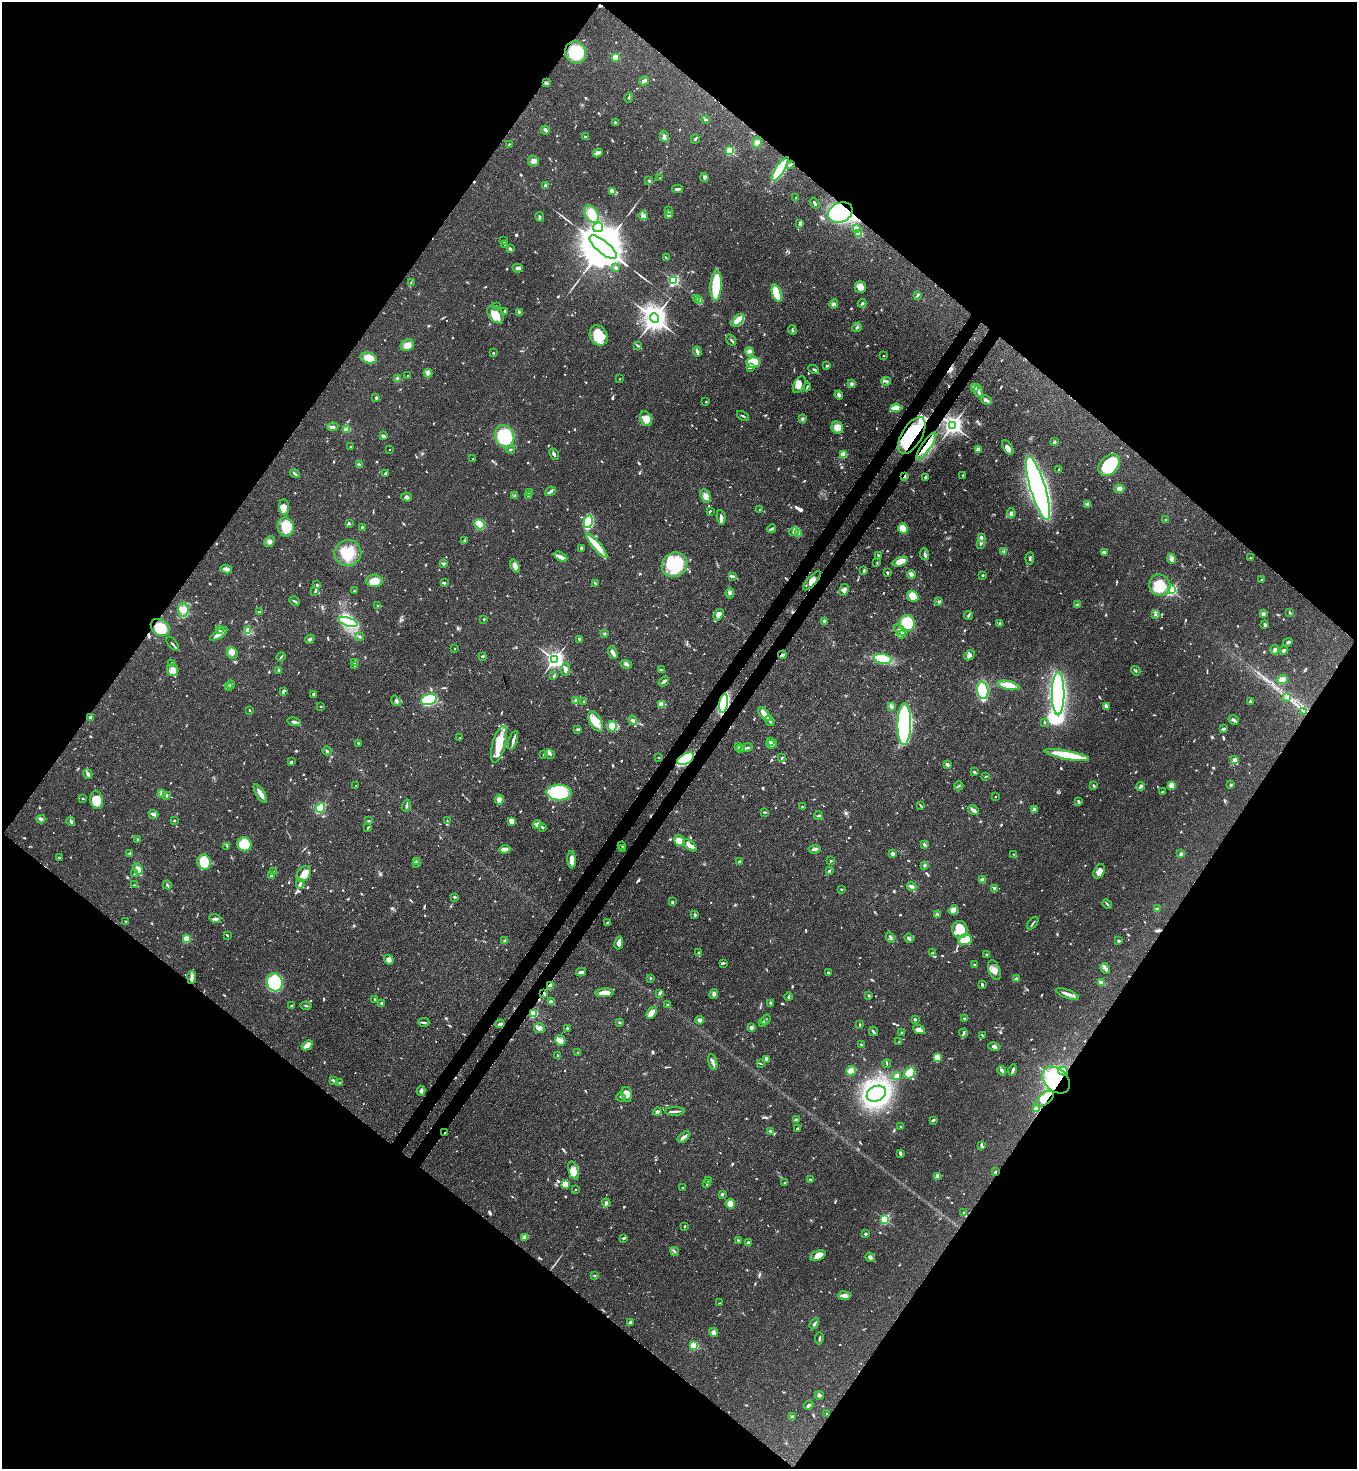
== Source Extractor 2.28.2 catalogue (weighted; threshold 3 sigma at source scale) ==
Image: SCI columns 226-5642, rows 59-5925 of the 6007 x 5985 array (HDU 1 of 3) = the unmasked area's bounding box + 8 px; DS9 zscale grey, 4 x 4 block average (1 PNG px = mean of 4 x 4 image px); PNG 1359 x 1471 px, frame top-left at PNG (2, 2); each listed source drawn as its Kron ellipse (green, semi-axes under 4 px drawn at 4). Shown black and unused: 51% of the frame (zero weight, under 3 of 4 exposures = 7% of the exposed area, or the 3 px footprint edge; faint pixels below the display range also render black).
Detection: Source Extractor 2.28.2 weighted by HDU 2 'WHT'. Background 0.0745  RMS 0.0039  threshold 0.0175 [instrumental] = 3 sigma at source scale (4.5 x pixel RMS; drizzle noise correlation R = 1.50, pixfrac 1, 0.05/0.05 arcsec/px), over >= 5 px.
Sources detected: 1064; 5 too faint to see at this stretch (4 x 4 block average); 6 inside a brighter object's white glare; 11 cosmic-ray / hot-pixel residue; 1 long thin detection or spike segment (spike, bleed or trail) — neither listed nor drawn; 22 coinciding with a brighter row at this scale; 59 inside a brighter listed object's ellipse — not listed separately; of the other 960, all 500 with FLUX_AUTO >= 2.05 (the completeness limit of this list) listed and drawn (460 fainter detections not listed), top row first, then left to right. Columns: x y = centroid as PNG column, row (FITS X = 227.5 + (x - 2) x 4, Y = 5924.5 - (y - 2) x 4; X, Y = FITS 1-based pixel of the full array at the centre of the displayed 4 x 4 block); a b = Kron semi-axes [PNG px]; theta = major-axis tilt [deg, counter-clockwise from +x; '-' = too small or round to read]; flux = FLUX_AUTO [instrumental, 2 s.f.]
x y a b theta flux
576 52 11 10 - 95
615 57 2 2 - 110
644 81 5 3 - 8.9
546 83 4 3 - 4.2
629 97 5 2 - 3.6
705 119 3 2 - 6.9
615 123 3 3 - 3.3
545 130 4 2 - 6.1
664 136 5 3 - 5.9
585 137 3 2 - 4.7
695 139 4 2 - 4.4
757 142 6 4 60 7.6
509 144 2 2 - 2.1
730 151 2 2 - 190
598 153 5 2 - 12
533 161 5 5 - 9.3
791 164 4 2 - 3.5
780 169 14 4 57 100
704 177 4 3 - 4.6
660 178 3 2 - 2.2
649 180 3 2 - 3
546 185 2 2 - 28
677 189 5 2 - 6.5
613 191 4 3 - 18
796 198 2 2 - 7
815 203 6 2 -56 4.9
668 211 3 2 - 3
840 212 13 9 23 410
592 214 9 6 -54 35
669 214 3 3 - 23
643 216 4 2 - 4.3
540 217 5 2 - 3.4
800 224 3 2 - 4.1
598 227 5 5 - 12
856 228 4 3 - 4.7
859 233 2 2 - 110
504 241 2 2 - 2.9
505 245 3 2 - 2.4
603 247 17 6 -40 24000
510 249 4 2 - 3.5
666 258 4 2 - 2.1
616 267 3 2 - 4.8
518 268 5 2 - 9.8
673 281 2 2 - 410
411 282 3 2 - 2.2
716 286 15 5 87 110
860 287 6 5 - 17
777 293 9 4 -72 130
917 295 4 2 - 5.3
696 299 3 2 - 2.5
700 301 4 2 - 18
862 303 4 2 - 3.9
834 304 5 3 - 4.7
497 306 2 2 - 2.4
504 311 4 2 - 3.5
519 312 2 2 - 2.8
495 315 10 6 -52 36
654 318 5 4 - 2900
738 320 8 4 44 29
857 327 5 2 - 4.1
792 330 5 2 - 2.9
599 336 11 8 -61 61
731 340 6 2 -55 2.6
407 345 7 5 29 20
637 345 3 2 - 2.1
750 351 4 2 - 4.5
697 352 5 2 - 8.8
493 353 3 2 - 2.1
884 355 2 2 - 2.5
369 358 8 5 -13 29
753 362 7 5 1 58
827 366 2 2 - 5.1
750 368 2 2 - 2.3
814 369 5 2 - 3.7
428 373 4 3 - 13
407 376 2 2 - 3.1
398 379 2 2 - 37
620 379 2 2 - 2.9
886 381 4 3 - 5
851 384 4 3 - 4.1
799 385 9 5 60 16
807 387 4 2 - 2.9
975 387 3 3 - 10
978 391 6 2 -80 5.6
839 395 4 2 - 13
376 398 3 2 - 2.8
986 400 6 3 -30 5.9
706 402 2 2 - 5
896 408 5 3 - 37
743 416 6 2 -28 3.5
646 419 8 5 -64 17
803 419 4 3 - 3.2
953 425 3 3 - 1400
333 427 6 3 9 7.3
837 427 6 5 - 24
346 429 3 2 - 15
912 435 20 10 59 130
383 436 4 3 - 5
505 436 11 9 -66 110
1054 442 4 2 - 4
926 446 16 4 55 30
350 447 2 2 - 3.1
1008 447 8 4 -57 13
389 449 2 2 - 2.7
511 449 4 2 - 2.4
978 449 2 2 - 50
554 454 6 2 -62 5.6
844 454 2 2 - 89
473 459 2 2 - 2.7
359 465 3 2 - 2.6
1109 465 12 9 45 110
1059 470 3 2 - 3.1
385 473 4 2 - 3.9
295 474 5 2 - 3.7
963 475 3 2 - 2.4
905 476 3 2 - 3.9
926 477 3 3 - 4.4
1038 488 33 7 -73 1800
1119 489 5 3 - 12
551 491 6 3 30 6.4
529 492 4 2 - 2.9
528 495 2 2 - 9.1
515 496 4 3 - 3.9
706 496 7 5 -67 11
406 497 5 3 - 6.2
1088 504 3 3 - 3.9
284 507 8 5 -87 19
759 509 2 2 - 2.4
710 511 2 2 - 2.1
1011 513 4 3 - 4.4
721 517 7 3 -81 6.6
1166 520 2 2 - 2.4
588 522 6 4 78 150
349 523 4 2 - 2.1
479 524 5 4 - 100
286 527 9 8 - 55
362 527 3 2 - 2.8
772 529 4 3 - 3.8
903 529 5 4 - 31
794 532 5 4 - 7.2
799 533 3 2 - 2.8
981 538 2 2 - 23
464 541 3 2 - 2.6
269 542 6 4 46 9.1
980 544 2 2 - 3.7
597 546 16 4 -50 44
581 549 4 2 - 6.6
1004 552 4 2 - 3.9
1104 552 4 3 - 7.3
348 553 13 13 - 56
924 554 6 3 -83 7.2
879 556 3 3 - 5
561 557 7 3 -30 8.3
1030 558 6 2 84 3.4
1251 558 2 2 - 2.1
1172 559 5 3 - 6.6
900 562 8 4 20 23
877 563 3 2 - 2.2
443 564 3 2 - 2.8
674 565 13 12 - 180
515 566 7 3 -69 17
226 569 6 3 -15 11
864 571 4 2 - 3.8
887 572 2 2 - 3.7
911 575 4 3 - 11
983 575 2 2 - 2.6
732 576 4 2 - 7.4
1262 579 2 2 - 2.7
374 581 8 6 1 30
812 581 12 4 49 15
444 583 3 2 - 3.1
595 583 4 2 - 3.2
317 585 3 2 - 5.4
1160 585 11 10 - 71
844 590 6 4 59 10
1171 590 2 2 - 480
315 591 3 2 - 2.1
354 591 2 2 - 2.4
730 593 5 3 - 5.9
913 597 6 5 - 31
295 601 5 2 - 3.5
939 601 2 2 - 13
378 605 3 2 - 2.2
1077 605 4 2 - 2.9
183 610 7 5 83 17
259 612 4 2 - 2.5
1290 612 4 2 - 3.1
1263 614 4 4 - 4.4
718 615 6 4 55 13
968 615 5 2 - 3.1
1155 615 3 2 - 2.2
484 619 2 2 - 3.4
824 621 3 3 - 3.7
348 622 10 4 -17 240
907 623 8 7 - 97
1000 623 4 3 - 4
1265 625 3 2 - 5.8
160 627 10 7 -37 57
219 630 3 2 - 2.6
900 630 7 2 -35 5.4
248 631 4 3 - 6.6
219 634 10 3 35 19
604 634 3 3 - 2.5
902 634 4 2 - 4.6
360 637 3 2 - 2.6
309 639 5 3 - 4.7
579 639 3 2 - 4.6
1288 642 5 3 - 4.6
173 644 8 2 -52 4.5
455 649 2 2 - 3.2
1275 650 5 4 - 8
1284 650 4 3 - 3.8
232 653 6 5 - 9.6
613 653 6 2 -67 13
782 655 4 2 - 6.4
970 655 6 3 42 5.6
483 656 3 2 - 3.1
281 657 5 2 - 2.7
555 659 3 3 - 1200
883 659 9 5 -11 95
171 663 2 2 - 2.6
355 663 2 2 - 2.7
626 664 6 3 -23 4.9
354 666 3 2 - 2.8
565 669 7 4 84 8.1
173 670 6 5 - 14
279 670 2 2 - 17
661 670 4 2 - 2.9
1136 671 5 2 - 3
554 676 3 2 - 3.4
1282 680 5 3 - 23
664 681 5 3 - 5.1
231 684 4 2 - 4.1
1008 685 11 4 -12 39
228 686 3 2 - 4.7
983 690 9 5 -82 230
283 691 3 2 - 2.8
314 694 2 2 - 5.9
1058 694 21 6 90 540
1287 698 3 2 - 2.3
429 699 8 5 16 300
576 700 3 2 - 5.8
396 701 5 3 - 4.6
584 701 3 2 - 2.1
1250 701 3 2 - 4.4
724 703 10 4 81 250
661 704 2 2 - 75
321 706 2 2 - 2.4
891 706 3 2 - 8.9
1106 706 3 2 - 10
249 710 2 2 - 2.6
1304 711 4 3 - 4.2
764 714 8 3 -50 32
90 717 3 2 - 4.9
633 720 4 2 - 3.8
1234 720 6 3 -30 4.9
770 721 5 2 - 4.9
294 722 6 3 -15 6
596 722 11 6 -60 34
1044 722 3 2 - 2.1
904 724 21 6 89 480
612 726 5 4 - 36
578 729 3 2 - 3.7
1224 729 3 2 - 5.8
460 738 3 2 - 2.6
513 740 10 2 72 12
770 741 4 2 - 3.9
358 743 3 2 - 2.3
499 744 19 6 75 54
772 744 5 3 - 12
738 747 3 2 - 2.4
747 748 6 2 15 4.4
741 749 3 2 - 3.4
327 751 4 2 - 3.2
544 754 2 2 - 2.7
550 754 5 3 - 5.6
1067 755 22 4 -10 150
659 758 2 2 - 2.4
782 758 3 2 - 3.8
686 759 9 5 29 170
1235 760 2 2 - 37
291 762 3 2 - 4.5
947 764 3 2 - 8.6
974 772 3 2 - 3.1
88 774 5 2 - 9.2
985 777 3 2 - 2.3
1171 785 3 3 - 18
1231 785 2 2 - 12
355 786 2 2 - 3
959 786 5 2 - 3
1094 786 3 2 - 4.2
1141 786 4 3 - 6.5
1162 792 3 2 - 2.2
161 793 3 2 - 2.8
260 793 10 3 -58 18
559 793 12 8 -1 170
167 795 4 2 - 2.5
995 796 2 2 - 3.1
82 798 3 2 - 2.2
96 800 9 6 -81 41
499 800 5 4 - 8.9
1078 802 3 3 - 3.3
406 805 6 2 74 3.9
921 805 4 2 - 2.4
802 806 2 2 - 2.3
320 808 5 3 - 120
973 810 6 3 -29 8.3
1034 810 2 2 - 45
765 812 4 2 - 2.8
153 814 5 2 - 9.2
819 816 4 2 - 3.5
41 819 4 3 - 5
71 821 4 3 - 8.3
174 821 3 2 - 2.6
369 821 3 2 - 2.4
447 821 3 2 - 2.2
511 821 3 3 - 23
537 825 4 2 - 9.7
542 827 2 2 - 3.4
368 828 3 2 - 2.6
138 840 2 2 - 5.5
679 841 6 5 - 31
244 844 7 6 - 64
924 844 3 2 - 4.7
690 845 8 3 -38 13
227 846 3 2 - 2.6
622 846 2 2 - 3.2
622 848 3 2 - 2.7
505 849 6 3 5 14
815 849 6 2 7 6.6
130 854 2 2 - 14
892 854 3 3 - 6.4
1014 854 3 2 - 2.3
1181 854 2 2 - 19
59 857 3 2 - 2.1
572 860 8 3 -85 22
417 861 2 2 - 2.7
831 861 2 2 - 2.3
204 862 8 6 -75 71
739 862 3 2 - 4.1
417 863 3 2 - 2.7
924 865 2 2 - 7
138 869 6 4 -66 22
829 871 3 2 - 4.4
1099 871 8 5 63 14
273 872 3 2 - 5.5
134 874 3 2 - 2
304 874 9 6 58 35
271 875 4 2 - 7.5
983 880 2 2 - 46
300 884 5 3 - 5.7
134 885 3 2 - 2.1
167 885 4 2 - 3
911 886 5 3 - 9.4
841 889 2 2 - 2.4
995 889 4 3 - 7.8
455 897 3 2 - 3.9
672 902 2 2 - 17
1107 904 5 2 - 2.8
1157 908 3 2 - 2.9
953 910 5 4 - 21
695 914 3 2 - 5.8
938 914 3 2 - 2.8
215 919 6 3 -19 6.1
126 921 4 2 - 2.3
607 923 3 2 - 2.9
1033 923 7 2 52 2.9
960 930 8 7 - 55
227 935 3 2 - 3.2
890 937 5 2 - 4
909 938 5 2 - 6.4
187 939 2 2 - 120
965 940 7 5 18 41
505 941 3 3 - 2.7
1118 941 3 2 - 2.2
619 943 6 3 78 14
699 953 4 2 - 4.2
933 953 4 2 - 4.2
986 954 3 2 - 2.1
389 960 5 4 - 8.5
723 963 3 3 - 2.8
974 965 2 2 - 3
1105 968 5 3 - 6.2
994 970 10 5 -70 16
581 972 5 2 - 9.1
828 973 2 2 - 3
192 977 6 3 85 7.5
651 978 2 2 - 12
1016 979 3 3 - 6.1
275 982 9 7 -72 160
1102 983 4 2 - 15
982 984 3 2 - 5.1
550 986 2 2 - 77
544 993 2 2 - 2.8
605 993 9 3 4 31
660 993 3 2 - 4.2
714 994 5 4 - 5.9
1067 994 12 3 -19 11
869 996 2 2 - 4.5
788 997 4 2 - 3.8
375 999 3 2 - 2.1
551 1002 4 2 - 10
381 1003 3 3 - 2.9
770 1003 3 2 - 2.7
668 1005 3 2 - 3.3
291 1006 3 2 - 3.5
306 1006 5 2 - 2.9
533 1013 2 2 - 210
652 1013 6 4 53 25
915 1019 2 2 - 12
964 1019 3 2 - 3
700 1020 4 3 - 9.2
766 1020 5 2 - 3.7
424 1022 6 2 0 3.8
619 1023 3 2 - 3
763 1023 3 3 - 4.8
500 1024 4 2 - 11
860 1025 3 2 - 2.1
751 1027 2 2 - 36
539 1028 5 5 - 8.1
568 1029 3 2 - 4.6
919 1030 6 4 -26 7.8
873 1031 5 2 - 5
901 1033 3 2 - 2.4
963 1033 4 3 - 4.3
982 1035 3 2 - 2.8
560 1040 5 5 - 14
899 1041 2 2 - 2.4
307 1045 6 3 40 28
861 1045 3 2 - 3.6
994 1046 6 3 -12 5.9
578 1053 2 2 - 2.6
558 1056 3 2 - 2.4
938 1057 2 2 - 130
767 1059 3 3 - 8.3
713 1062 8 3 -76 8.5
760 1063 4 2 - 2.7
887 1064 4 2 - 2.2
1013 1070 5 2 - 6.5
851 1071 5 4 - 16
1002 1071 5 3 - 5
1063 1071 5 4 - 11
910 1073 6 4 47 64
897 1075 2 2 - 30
333 1080 4 2 - 3.5
1056 1080 16 11 -41 200
340 1083 3 2 - 2.3
421 1091 5 2 - 8.9
626 1094 7 5 -76 21
876 1094 10 7 23 620
621 1097 5 2 - 2.9
1045 1099 11 5 38 51
1037 1109 2 2 - 75
675 1111 10 2 0 6.1
657 1112 4 3 - 7.7
796 1120 2 2 - 25
933 1120 4 2 - 4.8
900 1126 2 2 - 2.2
798 1128 2 2 - 6.1
770 1131 4 2 - 3.2
445 1132 2 2 - 2.4
684 1137 7 3 38 7.8
982 1146 4 2 - 2.8
900 1153 4 2 - 4.6
573 1171 9 4 -71 17
995 1172 3 2 - 2.3
938 1176 3 3 - 17
810 1179 3 2 - 2.9
708 1181 3 2 - 2.9
785 1183 3 2 - 3.8
565 1184 4 3 - 49
707 1184 4 2 - 4
683 1188 3 2 - 2.7
575 1189 2 2 - 2.2
722 1194 2 2 - 17
606 1203 4 4 - 5.6
730 1204 5 4 - 23
964 1213 3 2 - 3.5
885 1219 2 2 - 310
685 1226 3 2 - 2.6
865 1234 2 2 - 13
525 1237 4 3 - 15
624 1238 3 2 - 4.2
738 1240 3 2 - 2.3
748 1243 2 2 - 28
674 1251 5 2 - 3.1
818 1256 8 4 26 24
870 1257 5 3 - 6.7
594 1276 2 2 - 2.1
845 1296 6 4 -11 10
720 1303 2 2 - 2.1
630 1323 3 2 - 7.7
814 1324 6 2 59 5.8
714 1332 5 4 - 6.4
819 1338 6 2 80 3.7
694 1345 2 2 - 160
819 1395 5 3 - 4.1
809 1405 5 2 - 4.4
827 1414 3 2 - 2.6
792 1417 3 2 - 9.9
Overlapping masked pixels (flux is a lower limit): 16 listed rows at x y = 791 164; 840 212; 912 435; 926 446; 905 476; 812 581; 782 655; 724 703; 1304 711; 686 759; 550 986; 544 993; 533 1013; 1056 1080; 1045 1099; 445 1132
Diffuse or blended objects may show on this block-average render without a row.